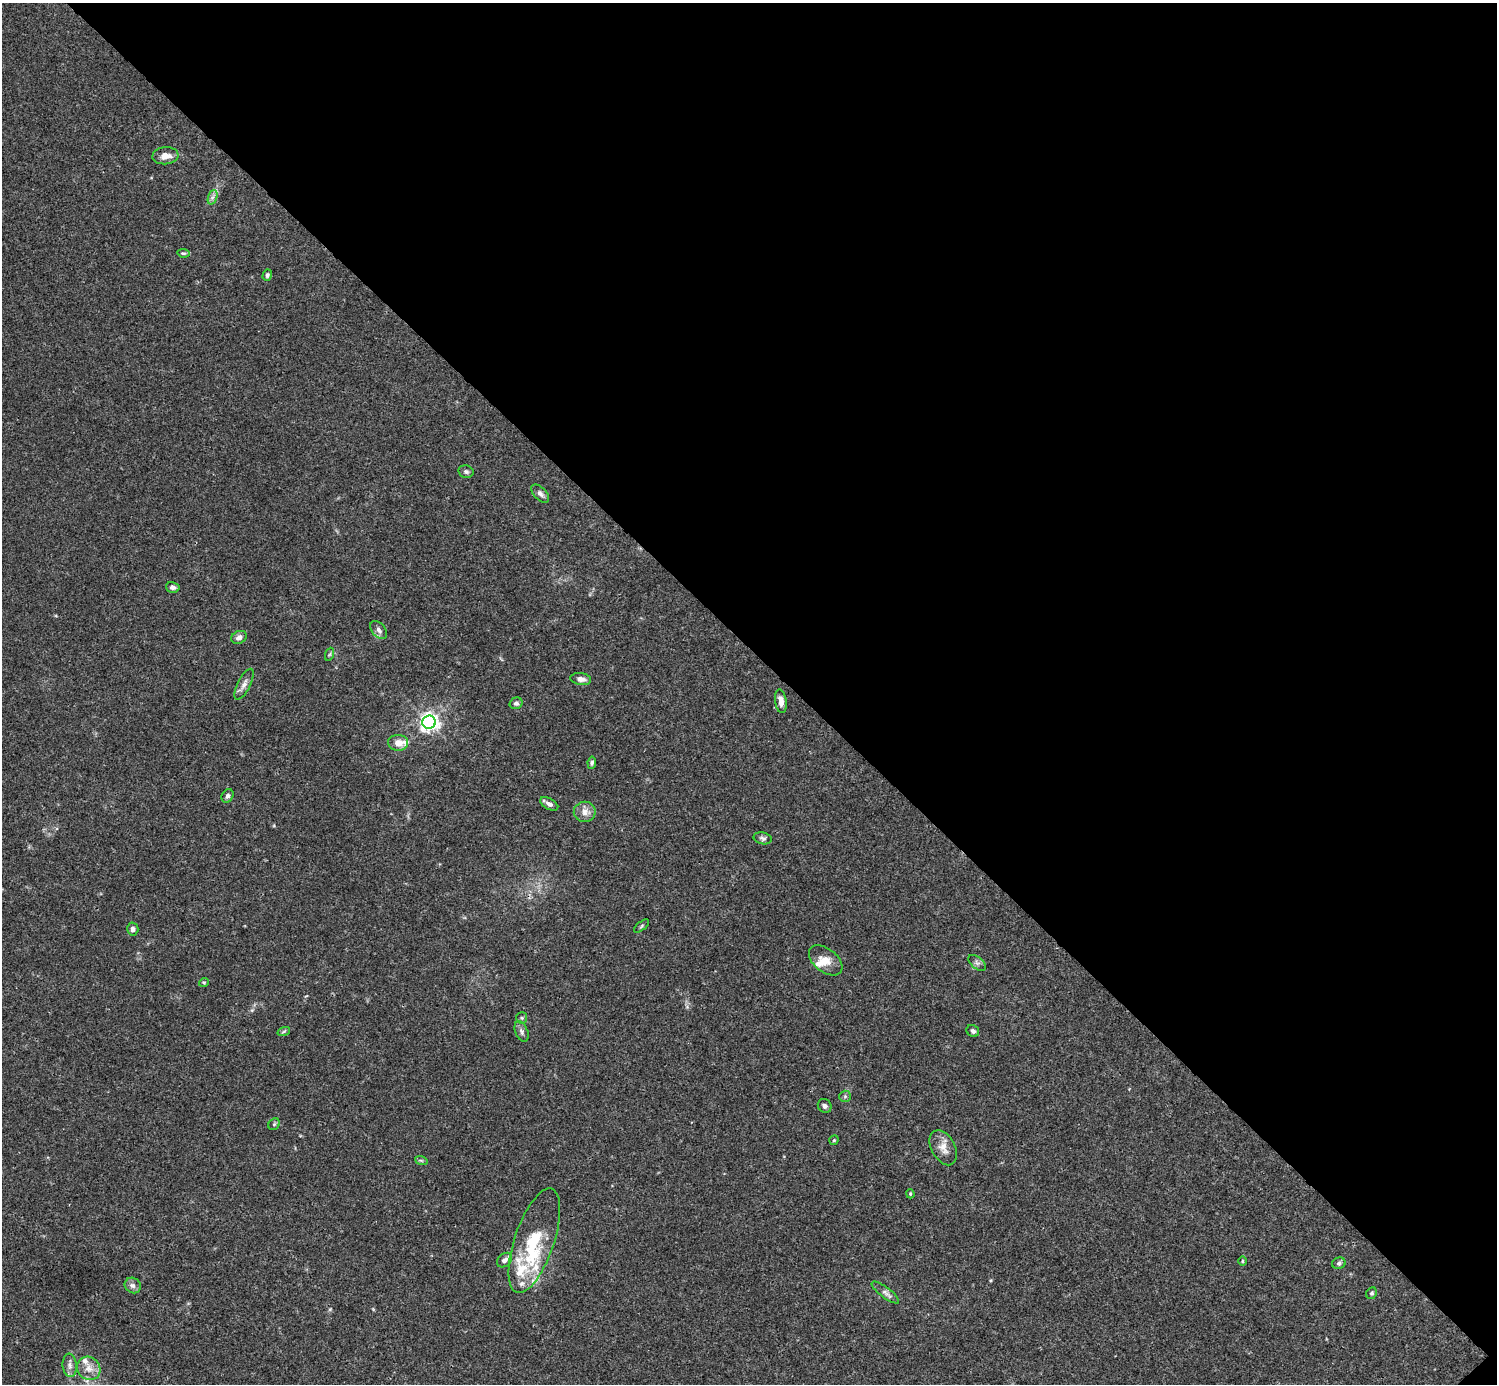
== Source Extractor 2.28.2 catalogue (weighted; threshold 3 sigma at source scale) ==
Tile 8 of 4 x 4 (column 4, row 2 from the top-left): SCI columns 4485-5979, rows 2920-4301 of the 5982 x 5981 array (HDU 1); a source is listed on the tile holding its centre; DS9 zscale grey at full resolution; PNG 1499 x 1386 px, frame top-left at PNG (2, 3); each listed source drawn as its Kron ellipse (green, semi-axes under 4 px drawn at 4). Shown black and unused: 47% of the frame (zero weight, under 3 of 4 exposures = <1% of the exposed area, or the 3 px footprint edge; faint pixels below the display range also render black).
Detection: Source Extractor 2.28.2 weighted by HDU 2 'WHT'; one run over the whole footprint, this tile lists its part. Background 0.0165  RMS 0.0022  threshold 0.00978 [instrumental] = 3 sigma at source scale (4.5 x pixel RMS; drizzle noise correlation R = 1.50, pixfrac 1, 0.05/0.05 arcsec/px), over >= 5 px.
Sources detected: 53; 7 inside a brighter listed object's ellipse — not listed separately; the other 46 listed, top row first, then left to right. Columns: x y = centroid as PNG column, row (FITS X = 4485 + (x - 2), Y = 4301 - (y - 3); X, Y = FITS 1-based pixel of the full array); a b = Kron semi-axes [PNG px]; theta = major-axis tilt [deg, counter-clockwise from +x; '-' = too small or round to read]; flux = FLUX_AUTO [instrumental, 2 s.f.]
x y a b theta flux
165 156 13 8 5 1.9
213 197 7 4 70 0.62
183 253 6 4 -8 0.3
267 275 6 4 73 0.4
466 472 8 6 -12 0.49
540 494 11 6 -46 0.77
173 587 7 5 -14 0.71
379 630 10 6 -49 0.83
239 637 8 6 24 0.97
330 654 7 4 70 0.3
581 679 10 6 -9 1.2
244 684 17 6 64 1.2
781 701 12 6 -82 1.4
516 703 6 5 - 0.51
429 722 6 6 - 99
398 743 10 8 -4 1.9
592 763 6 4 82 0.4
227 796 7 5 58 0.57
549 804 10 5 -29 0.88
585 812 11 10 - 1.5
763 838 9 6 -13 0.56
642 926 9 3 40 0.28
133 929 6 5 - 0.64
826 960 19 11 -38 2.5
977 963 10 6 -39 0.63
204 982 5 3 - 0.23
522 1018 5 5 - 0.36
284 1031 6 4 20 0.32
522 1031 11 6 -67 0.71
973 1031 6 5 - 0.57
845 1096 6 5 - 0.41
825 1106 7 6 - 0.69
274 1124 6 5 - 0.35
834 1140 5 4 - 0.27
943 1148 19 12 -62 2.3
421 1160 6 4 -19 0.31
910 1194 4 3 - 0.22
534 1241 55 19 71 12
504 1260 8 6 41 0.99
1242 1261 5 3 - 0.19
1339 1263 7 5 24 0.46
133 1285 8 7 - 0.83
885 1293 16 5 -37 0.94
1372 1293 6 5 - 0.4
70 1365 12 7 -84 0.96
89 1368 12 11 - 2